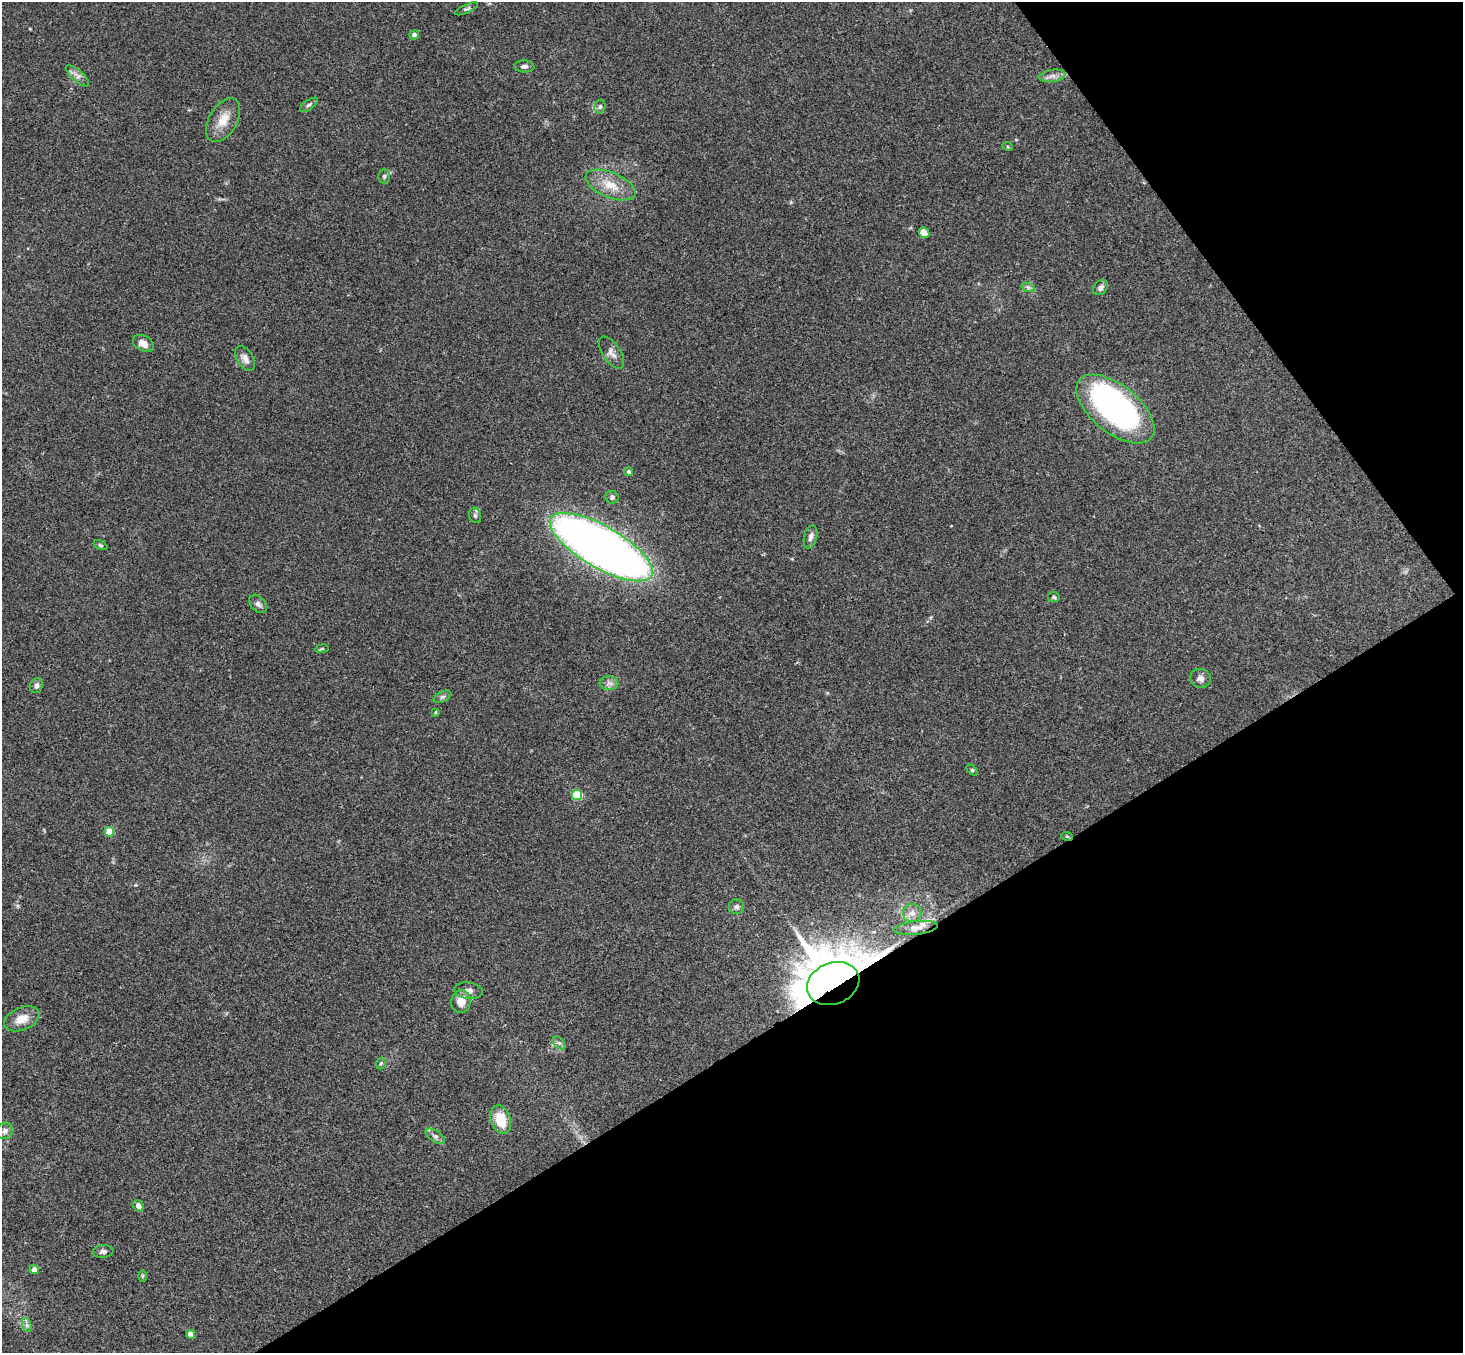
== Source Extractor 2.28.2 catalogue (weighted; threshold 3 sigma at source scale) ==
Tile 12 of 4 x 4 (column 4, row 3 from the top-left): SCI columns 4436-5896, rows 1682-3032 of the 5946 x 5927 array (HDU 1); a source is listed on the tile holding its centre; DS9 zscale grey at full resolution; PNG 1465 x 1355 px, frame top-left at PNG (2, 2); each listed source drawn as its Kron ellipse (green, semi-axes under 4 px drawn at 4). Shown black and unused: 30% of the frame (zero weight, under 3 of 4 exposures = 6% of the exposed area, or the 3 px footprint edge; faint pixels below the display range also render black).
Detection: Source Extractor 2.28.2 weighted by HDU 2 'WHT'; one run over the whole footprint, this tile lists its part. Background 0.204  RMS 0.0083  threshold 0.0372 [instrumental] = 3 sigma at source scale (4.5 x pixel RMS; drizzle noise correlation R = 1.50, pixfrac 1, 0.05/0.05 arcsec/px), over >= 5 px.
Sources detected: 55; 1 inside a brighter object's white glare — neither listed nor drawn; the other 54 listed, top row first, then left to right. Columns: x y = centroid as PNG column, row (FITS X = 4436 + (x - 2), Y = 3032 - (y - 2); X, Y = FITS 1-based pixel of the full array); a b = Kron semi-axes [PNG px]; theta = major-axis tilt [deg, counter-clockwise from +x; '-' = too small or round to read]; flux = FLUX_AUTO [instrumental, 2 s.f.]
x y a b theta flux
466 9 12 4 24 1.8
414 35 5 4 - 3.1
524 66 10 6 -3 2.6
77 76 14 5 -41 3.9
1052 76 13 6 8 4.1
309 105 10 5 34 2.1
600 106 7 5 74 1.8
223 120 24 14 60 14
1008 147 5 3 - 0.75
384 176 7 6 - 1.8
610 185 26 12 -22 16
924 233 6 5 - 8.9
1028 287 7 4 -19 1.7
1100 288 8 6 49 3
143 343 11 7 -27 6.7
611 353 18 9 -56 5.5
245 358 14 8 -59 5
1115 409 46 23 -39 230
629 472 4 4 - 1.9
612 497 6 6 - 2.2
475 515 8 6 -73 1.9
811 537 12 6 76 3.8
100 545 7 4 -27 1.2
601 547 58 21 -30 770
1054 597 6 5 - 1.4
258 604 10 7 -49 3.1
322 649 7 3 9 1
1200 678 10 9 - 3.9
609 683 9 6 0 3.5
36 686 7 6 - 3.1
442 697 9 5 26 2
436 712 4 2 - 0.73
972 770 6 4 -45 0.98
577 795 5 5 - 46
109 832 5 4 - 26
1067 836 6 3 -19 0.9
737 907 7 7 - 2.6
912 913 9 9 - 4.4
916 928 22 6 6 6.4
833 983 27 20 22 6200
468 991 14 8 -6 4.2
461 1002 11 10 - 9.7
22 1019 18 11 23 11
559 1043 8 5 -43 1.9
381 1063 6 4 74 1.2
501 1120 15 9 -72 19
5 1131 8 7 - 3.3
435 1136 11 5 -33 2.7
138 1206 6 5 - 4
103 1252 10 6 5 2.8
34 1270 4 4 - 5
142 1276 6 4 90 0.99
27 1325 7 4 -71 1.9
190 1334 4 4 - 8.1
Overlapping masked pixels (flux is a lower limit): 2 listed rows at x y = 1067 836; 833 983